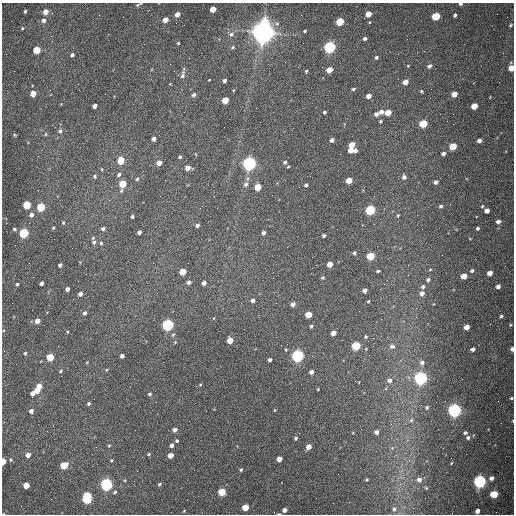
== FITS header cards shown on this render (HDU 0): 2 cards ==
NAXIS1  =                  512 /fastest changing axis
NAXIS2  =                  512 /next to fastest changing axis

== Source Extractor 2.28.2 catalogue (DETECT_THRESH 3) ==
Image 512 x 512 px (HDU 0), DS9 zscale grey, 1 PNG px = 1 image px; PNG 516 x 516 px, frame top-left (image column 1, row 512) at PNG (2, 3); no overlay
Background 1560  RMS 24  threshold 71.6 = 3 sigma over >= 5 px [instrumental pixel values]
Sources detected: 211; all 211 listed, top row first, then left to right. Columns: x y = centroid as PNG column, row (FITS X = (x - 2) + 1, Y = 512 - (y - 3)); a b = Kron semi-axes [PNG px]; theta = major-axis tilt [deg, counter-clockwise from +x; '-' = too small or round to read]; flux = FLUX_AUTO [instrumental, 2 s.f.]
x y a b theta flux
460 4 4 3 - 2.8e+03
138 5 6 4 41 2.3e+03
213 9 4 4 - 2.5e+04
25 11 3 3 - 2.1e+03
45 12 5 4 - 1.2e+04
177 14 5 4 - 1.0e+04
368 14 5 4 - 2.3e+04
455 15 4 3 - 2.9e+03
436 16 5 4 - 6.2e+04
44 20 6 6 - 4.8e+03
165 20 5 4 - 1.5e+04
265 22 6 5 - 5.5e+04
340 22 5 4 - 6.8e+04
510 25 4 3 - 1.7e+03
22 28 4 3 - 1.6e+03
305 31 3 3 - 2.2e+03
263 32 8 7 - 2.1e+06
231 34 7 6 - 5.3e+03
51 36 3 2 - 1.5e+03
365 39 4 3 - 3.8e+03
178 43 3 3 - 1.5e+03
233 47 5 4 - 2.4e+03
330 47 5 5 - 3.5e+05
37 50 5 4 - 4.4e+04
72 55 4 4 - 3.8e+03
376 57 4 4 - 2.6e+03
429 66 6 5 - 4.4e+03
511 68 5 4 - 2.1e+04
329 70 5 4 - 2.2e+04
306 71 4 3 - 1.9e+03
182 75 11 5 79 5.7e+03
209 80 3 2 - 1.1e+03
225 81 4 3 - 4.4e+03
405 82 5 4 - 1.4e+04
353 89 4 3 - 2.6e+03
421 91 4 3 - 2.0e+03
33 93 5 4 - 2.4e+04
105 94 2 2 - 8.0e+02
454 94 5 4 - 1.8e+04
194 95 5 4 - 3.5e+03
369 96 4 4 - 1.2e+04
225 100 5 4 - 3.4e+04
95 106 4 4 - 7.8e+03
474 106 5 4 - 2.7e+04
324 112 4 3 - 2.4e+03
381 112 5 4 - 7.2e+03
388 113 5 4 - 2.2e+04
376 114 5 4 - 5.3e+03
380 121 3 2 - 1.7e+03
423 124 5 4 - 6.6e+04
293 128 2 2 - 6.8e+02
60 131 6 5 - 3.9e+03
46 134 5 3 - 1.7e+03
14 135 5 3 - 1.5e+03
154 139 4 4 - 5.8e+03
332 140 4 4 - 6.1e+03
479 141 4 4 - 6.0e+03
352 145 5 4 - 2.6e+04
453 146 5 4 - 4.8e+04
350 150 5 4 - 1.3e+04
355 150 4 4 - 4.3e+03
443 153 4 3 - 4.9e+03
180 157 3 3 - 2.3e+03
121 161 5 4 - 4.5e+04
285 162 4 4 - 3.3e+03
159 163 4 4 - 1.5e+04
249 163 5 5 - 6.7e+05
288 167 3 3 - 1.4e+03
188 168 4 4 - 1.3e+04
102 169 4 3 - 1.4e+03
119 174 5 4 - 3.4e+03
95 176 6 5 - 2.7e+03
404 177 5 5 - 5.0e+03
137 179 4 4 - 2.2e+03
349 180 5 4 - 2.9e+04
436 182 4 4 - 5.3e+03
122 184 6 4 70 4.2e+04
246 184 7 6 - 5.3e+03
306 185 4 3 - 3.5e+03
258 187 5 4 - 3.7e+04
299 187 2 2 - 8.5e+02
27 205 5 4 - 7.0e+04
441 206 4 4 - 2.9e+03
482 206 5 4 - 1.8e+03
41 207 5 4 - 8.1e+04
370 210 5 5 - 1.7e+05
487 211 4 4 - 9.0e+03
31 215 5 4 - 6.2e+03
398 215 4 3 - 1.6e+03
132 216 3 3 - 2.6e+03
498 221 6 4 13 5.1e+03
63 222 5 4 - 1.8e+03
197 225 4 3 - 5.1e+03
53 228 4 3 - 1.8e+03
477 228 3 3 - 2.5e+03
14 229 4 3 - 2.4e+03
103 229 4 4 - 4.1e+03
139 232 4 3 - 5.5e+03
24 233 5 4 - 1.4e+05
263 233 4 4 - 4.3e+03
324 236 4 3 - 3.2e+03
93 238 5 4 - 2.0e+03
94 242 5 4 - 3.1e+03
101 243 4 4 - 1.8e+03
354 253 4 3 - 2.5e+03
370 256 5 4 - 6.6e+04
330 264 4 4 - 1.6e+04
60 265 4 3 - 4.5e+03
378 271 3 3 - 2.3e+03
472 271 4 4 - 3.1e+03
182 272 5 4 - 3.5e+04
490 273 4 4 - 1.2e+04
464 276 5 4 - 1.9e+04
322 278 4 4 - 2.4e+03
428 280 4 4 - 3.3e+03
189 282 5 4 - 4.6e+03
42 283 4 3 - 5.7e+03
204 283 4 4 - 6.8e+03
17 284 4 3 - 2.8e+03
498 286 5 4 - 5.6e+03
423 287 4 4 - 3.1e+03
67 289 4 4 - 6.6e+03
365 290 4 4 - 6.6e+03
422 293 5 4 - 6.9e+03
80 294 4 4 - 6.2e+03
253 300 4 4 - 5.1e+03
368 301 3 3 - 1.5e+03
276 303 2 2 - 9.8e+02
293 304 4 4 - 7.9e+03
85 313 5 4 - 4.7e+03
308 314 5 4 - 3.1e+04
501 316 5 4 - 3.0e+03
381 319 2 2 - 9.4e+02
37 321 4 4 - 1.3e+04
167 325 5 5 - 3.5e+05
510 325 5 4 - 1.9e+03
311 326 3 3 - 2.3e+03
467 327 4 4 - 1.3e+04
67 332 4 3 - 1.5e+03
333 333 4 4 - 1.1e+04
173 335 6 4 61 2.3e+03
366 337 5 4 - 2.1e+03
230 340 5 4 - 2.3e+04
356 346 5 5 - 1.0e+05
392 346 7 5 8 4.1e+03
472 349 4 4 - 5.5e+03
512 349 4 4 - 6.9e+03
25 353 4 3 - 2.1e+03
122 356 4 4 - 5.5e+03
297 356 5 5 - 4.2e+05
50 357 5 4 - 5.0e+04
270 360 4 3 - 3.5e+03
422 362 6 5 - 5.0e+03
106 370 5 3 - 1.5e+03
61 371 5 4 - 2.1e+03
311 372 4 4 - 6.1e+03
420 378 5 5 - 5.7e+05
389 380 6 5 - 5.2e+03
200 385 4 3 - 1.3e+03
39 386 4 4 - 1.6e+04
318 389 3 2 - 1.2e+03
37 390 4 4 - 1.5e+04
33 393 5 4 - 9.1e+03
150 394 3 3 - 2.8e+03
511 398 4 4 - 2.4e+03
89 404 4 4 - 3.0e+03
427 407 4 4 - 2.4e+03
275 410 5 3 - 1.3e+03
454 410 5 5 - 6.3e+05
31 411 4 4 - 5.7e+03
411 420 6 5 - 2.4e+03
513 421 4 3 - 1.5e+03
175 429 4 4 - 7.7e+03
376 432 4 4 - 6.1e+03
465 433 4 3 - 2.8e+03
468 437 5 5 - 3.5e+03
296 438 4 3 - 2.8e+03
177 441 4 3 - 2.3e+03
172 445 5 4 - 4.8e+03
109 446 4 4 - 1.8e+03
309 447 5 4 - 1.3e+04
149 454 5 4 - 1.8e+03
28 455 4 4 - 1.0e+04
170 455 4 4 - 1.4e+04
279 459 4 4 - 1.3e+04
111 460 4 4 - 1.6e+03
3 461 5 3 - 2.4e+04
451 463 3 2 - 1.1e+03
64 465 5 4 - 4.1e+04
241 470 4 3 - 2.1e+03
491 478 6 5 - 6.5e+03
367 480 4 4 - 1.6e+03
419 480 6 5 - 6.7e+03
480 482 5 5 - 5.0e+05
106 484 5 5 - 4.5e+05
159 484 4 3 - 2.3e+03
400 484 3 3 - 1.6e+03
26 485 4 4 - 2.6e+04
426 488 5 4 - 1.7e+03
115 492 5 4 - 2.5e+03
222 492 5 5 - 4.3e+04
494 494 5 5 - 4.5e+04
87 498 7 5 -87 1.7e+05
316 498 2 2 - 3.3e+03
245 507 5 4 - 3.3e+04
394 509 7 5 90 4.1e+03
284 510 4 4 - 6.2e+03
184 511 3 3 - 1.3e+03
477 511 4 4 - 5.7e+03
3 514 3 2 - 1.5e+03
279 514 6 3 0 1.7e+03
At the frame edge (FLAGS 8, measured only in part): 9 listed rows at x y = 460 4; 138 5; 511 68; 512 349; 511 398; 513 421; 3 461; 3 514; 279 514